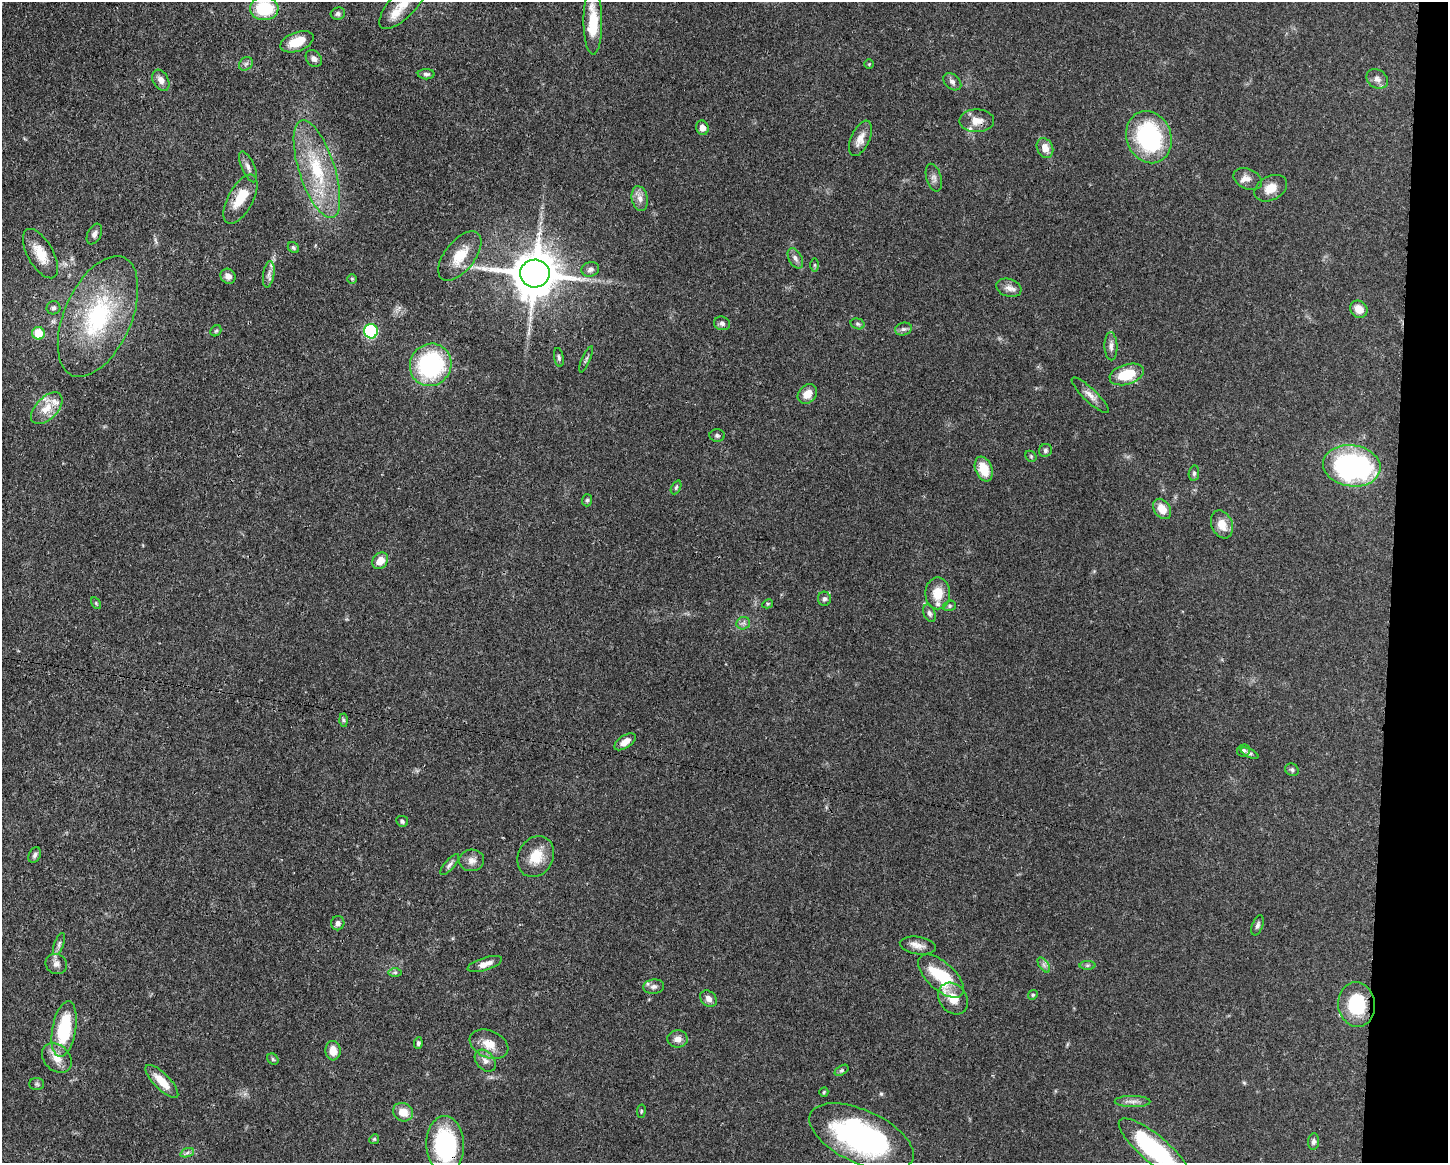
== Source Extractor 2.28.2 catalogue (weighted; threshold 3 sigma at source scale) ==
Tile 6 of 3 x 4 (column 3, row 2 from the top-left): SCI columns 3003-4448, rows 2330-3490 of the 4670 x 4659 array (HDU 1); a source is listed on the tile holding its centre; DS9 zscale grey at full resolution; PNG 1450 x 1165 px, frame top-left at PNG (2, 2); each listed source drawn as its Kron ellipse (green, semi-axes under 4 px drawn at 4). Shown black and unused: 4% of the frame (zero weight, under 3 of 4 exposures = <1% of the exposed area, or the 3 px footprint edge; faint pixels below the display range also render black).
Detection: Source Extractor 2.28.2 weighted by HDU 2 'WHT'; one run over the whole footprint, this tile lists its part. Background 0.0571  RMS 0.0033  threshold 0.0149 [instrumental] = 3 sigma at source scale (4.5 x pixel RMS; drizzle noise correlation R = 1.50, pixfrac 1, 0.05/0.05 arcsec/px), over >= 5 px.
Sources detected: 123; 1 inside a brighter object's white glare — neither listed nor drawn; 5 inside a brighter listed object's ellipse — not listed separately; the other 117 listed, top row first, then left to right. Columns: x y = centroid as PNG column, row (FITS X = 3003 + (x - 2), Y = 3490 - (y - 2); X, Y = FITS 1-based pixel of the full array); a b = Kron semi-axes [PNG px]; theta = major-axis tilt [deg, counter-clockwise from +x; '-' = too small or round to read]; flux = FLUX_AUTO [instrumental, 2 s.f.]
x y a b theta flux
404 2 34 13 47 7.2
264 8 14 12 -3 16
338 14 7 6 - 0.84
593 22 32 9 -90 11
297 42 17 9 20 6.5
314 58 9 7 -48 1.3
246 64 7 6 - 0.9
869 64 5 4 - 0.34
426 74 8 5 -1 0.84
1377 79 11 9 -35 1.8
161 80 11 7 -61 2.1
952 82 10 7 -41 1.2
977 121 17 11 0 3.7
702 128 7 6 - 2.2
1149 137 26 22 -68 40
860 138 19 9 66 3.1
1045 148 10 8 -66 3.3
248 167 17 6 -66 1.7
317 169 51 18 -72 22
934 178 14 7 -74 1.5
1248 179 15 10 -24 2.1
1271 188 17 12 29 4.4
240 199 27 12 62 8.2
640 199 12 8 -78 2.1
94 234 11 6 65 1.2
293 247 6 5 - 0.59
40 254 27 13 -61 6.1
460 256 29 15 52 8.1
795 258 11 6 -61 1.4
815 265 6 4 -90 0.51
590 269 9 7 18 1.2
269 274 13 5 81 1.6
535 274 14 14 - 1200
228 276 8 7 - 1.8
352 279 5 5 - 0.41
1009 288 13 9 -19 2.1
53 308 7 6 - 0.86
1359 309 9 8 - 3.5
98 316 64 33 66 40
722 323 8 6 -16 0.98
858 324 7 5 -17 0.67
903 329 8 6 14 1
216 331 6 5 - 0.47
371 331 7 7 - 32
38 333 6 6 - 9
1111 346 14 6 -88 1.6
559 357 9 4 -80 0.72
586 359 14 2 67 0.66
431 365 21 20 - 41
1127 374 17 10 17 11
807 394 11 8 47 3.8
1090 395 24 6 -44 2.5
47 408 19 11 46 5
717 435 7 6 - 0.73
1045 450 7 6 - 0.75
1031 456 6 5 - 0.46
1352 466 29 20 -7 71
984 469 13 8 -68 6.9
1194 473 8 5 81 0.75
676 487 7 4 63 0.57
587 500 6 5 - 0.58
1162 509 11 8 -57 4.4
1222 524 14 10 -67 4.4
380 561 9 7 51 3.6
938 593 16 12 90 6.5
824 599 7 6 - 0.92
96 603 6 4 -57 0.44
768 604 6 4 29 0.41
949 606 6 5 - 0.59
929 613 9 5 -69 1
743 623 7 6 - 0.92
343 720 6 4 -88 0.58
625 742 12 6 33 2.8
1243 750 7 6 - 0.74
1249 753 9 4 -26 0.73
1292 770 7 6 - 0.72
402 821 6 5 - 0.67
35 855 8 5 65 0.96
536 857 21 17 61 7.4
472 860 12 11 - 2.2
450 865 13 5 49 1.1
338 923 7 6 - 1.1
1258 925 10 5 71 0.97
59 944 11 5 69 1
918 945 18 8 -9 2.5
56 964 11 10 - 1.6
485 964 18 6 17 2.8
1044 965 9 4 -54 1
1087 965 8 4 0 0.66
395 972 7 4 0 0.65
941 976 28 14 -42 17
654 987 10 7 7 1.4
1033 995 5 4 - 0.43
953 998 17 13 -53 5.5
708 999 9 7 -46 1.6
1357 1005 22 18 -83 17
64 1029 28 12 80 22
678 1039 10 8 1 2.3
418 1043 6 4 82 0.65
489 1044 20 13 -24 5
333 1051 10 7 -85 3.8
57 1058 17 12 -44 4.3
273 1059 6 5 - 0.49
485 1061 12 8 -50 1.9
842 1070 7 4 31 0.64
162 1081 22 8 -45 5.6
37 1084 7 6 - 0.66
824 1092 4 4 - 0.44
1133 1102 18 5 -1 1.8
641 1111 7 3 82 0.44
403 1112 10 9 - 4.1
862 1137 56 26 -25 77
374 1139 5 4 - 0.41
1313 1142 8 5 83 0.88
445 1144 28 19 -88 39
1154 1149 45 13 -40 41
187 1153 7 4 20 0.69
Overlapping masked pixels (flux is a lower limit): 6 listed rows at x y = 977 121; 240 199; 535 274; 98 316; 445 1144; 1154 1149
Isophote crosses this tile's border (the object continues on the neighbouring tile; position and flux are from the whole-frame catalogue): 4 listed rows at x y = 404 2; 264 8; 445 1144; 1154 1149